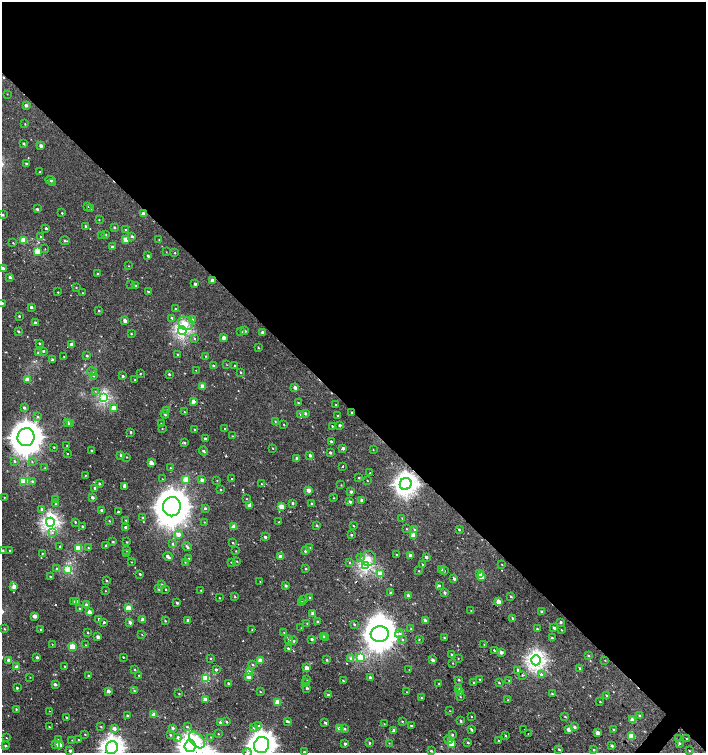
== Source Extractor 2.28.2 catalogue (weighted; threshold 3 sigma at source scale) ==
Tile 3 of 4 x 4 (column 3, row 1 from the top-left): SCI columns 2980-4386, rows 4512-6013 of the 6023 x 6013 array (HDU 1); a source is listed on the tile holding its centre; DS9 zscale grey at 2 x 2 block average (1 PNG px = mean of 2 x 2 image px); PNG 708 x 755 px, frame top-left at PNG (2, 2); each listed source drawn as its Kron ellipse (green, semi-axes under 4 px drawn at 4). Shown black and unused: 55% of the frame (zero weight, under 2 of 3 exposures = <1% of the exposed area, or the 3 px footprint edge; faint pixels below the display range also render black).
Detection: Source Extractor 2.28.2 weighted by HDU 2 'WHT'; one run over the whole footprint, this tile lists its part. Background 0.00103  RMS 0.0032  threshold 0.0145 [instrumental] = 3 sigma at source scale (4.5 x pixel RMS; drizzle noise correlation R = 1.50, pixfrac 1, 0.0396/0.0396 arcsec/px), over >= 5 px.
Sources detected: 463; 1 inside a brighter object's white glare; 9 cosmic-ray / hot-pixel residue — neither listed nor drawn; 2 coinciding with a brighter row at this scale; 2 inside a brighter listed object's ellipse — not listed separately; the other 449 listed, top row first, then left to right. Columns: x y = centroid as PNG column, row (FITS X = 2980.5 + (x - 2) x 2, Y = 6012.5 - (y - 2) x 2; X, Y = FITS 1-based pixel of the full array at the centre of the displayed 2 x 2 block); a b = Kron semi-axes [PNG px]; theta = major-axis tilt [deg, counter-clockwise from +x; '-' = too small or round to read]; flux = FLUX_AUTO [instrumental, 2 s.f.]
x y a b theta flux
7 94 2 2 - 0.28
26 105 2 2 - 2.8
25 124 3 2 - 0.45
24 144 2 2 - 1.5
41 146 2 2 - 2.8
26 163 2 2 - 0.95
40 172 2 2 - 0.68
50 180 5 3 - 1
52 182 2 2 - 1.1
87 206 2 2 - 0.38
91 208 2 2 - 0.59
37 209 2 2 - 1.5
62 213 2 2 - 0.67
143 214 2 2 - 7.7
3 215 2 2 - 1.1
99 219 2 2 - 0.37
86 226 2 2 - 1.3
114 227 2 2 - 1.2
46 228 2 2 - 1.3
125 230 3 2 - 0.49
106 234 2 2 - 0.59
101 235 2 2 - 0.57
132 236 3 2 - 1.2
41 237 2 2 - 0.31
159 239 2 2 - 0.42
23 240 3 3 - 19
126 240 3 2 - 14
65 241 5 2 - 1.2
13 243 2 2 - 0.46
112 247 2 2 - 2
45 249 2 2 - 0.27
37 251 3 3 - 22
166 252 2 2 - 0.29
175 253 2 2 - 0.49
148 256 2 2 - 1.7
129 266 2 2 - 0.29
3 268 2 2 - 3.7
97 273 2 2 - 0.57
10 277 2 2 - 2
212 281 2 2 - 5.9
131 284 2 2 - 0.28
195 284 2 2 - 1.9
135 286 3 2 - 0.48
76 287 2 2 - 0.48
148 291 2 2 - 0.7
58 292 2 2 - 0.44
83 293 2 2 - 0.32
2 303 2 2 - 0.81
31 307 2 2 - 2
175 309 2 2 - 0.84
99 311 2 2 - 0.84
19 316 2 2 - 0.83
172 318 3 2 - 0.96
192 319 3 3 - 1.1
125 320 2 2 - 4.1
35 323 2 2 - 2.2
185 323 8 6 -25 7
18 331 3 2 - 0.91
182 331 4 3 - 140
245 331 2 2 - 2
241 332 2 2 - 2.7
262 332 2 2 - 2.8
131 334 2 2 - 0.78
194 338 3 3 - 0.82
223 338 2 2 - 4.5
40 343 2 2 - 0.93
71 345 2 2 - 4.1
258 347 3 2 - 0.5
43 351 3 2 - 0.75
38 352 2 2 - 1.6
178 355 3 2 - 1.3
87 356 2 2 - 1.1
205 356 2 2 - 0.43
64 357 2 2 - 0.34
52 360 2 2 - 1.6
227 365 2 2 - 0.29
214 366 2 2 - 2.2
235 366 2 2 - 0.52
196 370 2 2 - 1.5
92 372 5 2 - 0.75
240 372 3 2 - 0.51
141 373 2 2 - 1.2
169 374 2 2 - 1.1
94 376 2 2 - 0.46
123 376 2 2 - 1.4
27 380 3 2 - 13
135 380 2 2 - 0.85
203 387 2 2 - 9
295 388 2 2 - 4.6
95 391 3 2 - 0.46
104 398 3 3 - 97
193 401 3 2 - 4.2
298 403 3 2 - 0.67
336 405 2 2 - 0.54
24 408 2 2 - 1.7
114 408 3 2 - 8.2
167 410 3 2 - 1.1
184 412 3 2 - 0.47
305 413 3 2 - 1.7
352 413 2 2 - 1.2
165 414 4 2 - 1.4
301 414 3 3 - 1.2
338 416 2 2 - 0.61
37 417 3 3 - 0.92
275 421 3 2 - 0.48
67 423 4 2 - 3.9
71 423 3 2 - 0.95
161 424 2 2 - 0.87
284 424 2 2 - 0.44
339 425 2 2 - 1.9
332 426 2 2 - 0.54
162 428 2 2 - 0.36
194 429 2 2 - 0.44
225 429 2 2 - 0.75
131 432 2 2 - 0.86
232 436 3 2 - 0.36
26 437 9 8 - 1300
205 439 2 2 - 2.1
331 441 2 2 - 1.1
184 443 3 2 - 1
67 446 2 2 - 0.47
54 447 2 2 - 0.52
273 448 2 2 - 0.49
343 448 2 2 - 2.8
373 450 2 2 - 0.34
91 451 2 2 - 0.54
203 451 4 2 - 1.5
330 452 2 2 - 1.9
67 453 2 2 - 0.59
121 455 2 2 - 1.9
310 455 2 2 - 2.6
127 457 2 2 - 0.39
297 459 2 2 - 4.4
14 461 3 2 - 1
32 462 3 2 - 0.52
151 463 2 2 - 8.8
342 466 2 2 - 3.5
45 468 2 2 - 0.3
170 468 3 2 - 0.43
370 473 2 2 - 0.49
85 475 2 2 - 0.37
359 478 2 2 - 0.7
162 479 3 2 - 0.42
186 479 3 3 - 17
232 479 2 2 - 0.88
202 480 3 2 - 3.1
367 480 2 2 - 0.44
23 481 3 3 - 27
217 481 3 2 - 0.37
33 482 3 2 - 2.8
99 484 2 2 - 1.5
261 484 2 2 - 0.8
406 484 6 5 - 370
341 485 2 2 - 0.34
124 486 3 2 - 1
95 488 3 2 - 1.6
221 490 2 2 - 0.59
308 490 2 2 - 6.6
351 492 2 2 - 2.4
4 497 2 2 - 0.36
92 497 2 2 - 2.9
333 498 3 2 - 0.34
246 499 2 2 - 0.32
55 500 2 2 - 2.3
362 500 2 2 - 2.4
350 502 2 2 - 1.9
292 503 2 2 - 1.7
55 504 2 2 - 1
312 504 3 2 - 1.4
249 505 3 2 - 3.5
172 507 9 9 - 2000
281 507 2 2 - 10
205 508 2 2 - 1.2
42 509 2 2 - 1.9
101 510 2 2 - 1.4
118 512 2 2 - 1.6
143 518 3 3 - 0.84
402 518 3 2 - 0.49
126 520 2 2 - 0.46
109 521 2 2 - 0.48
50 522 4 4 - 200
75 522 2 2 - 0.62
204 522 2 2 - 0.33
279 522 2 2 - 0.46
317 525 3 2 - 0.84
83 526 2 2 - 1.2
353 526 3 2 - 0.54
234 527 2 2 - 9.7
125 528 3 2 - 2
407 529 2 2 - 0.38
415 530 3 3 - 1.9
459 530 3 2 - 0.82
52 532 2 2 - 1.1
178 534 3 3 - 5.4
351 535 3 3 - 0.69
413 535 2 2 - 11
265 537 2 2 - 1.6
113 542 2 2 - 0.76
127 542 3 2 - 0.55
233 542 2 2 - 0.56
173 544 4 2 - 0.76
106 545 2 2 - 0.84
60 547 2 2 - 0.52
187 547 5 2 - 1.3
78 548 3 3 - 30
88 548 2 2 - 0.48
310 548 2 2 - 0.46
2 550 2 2 - 0.87
10 550 2 2 - 0.66
127 551 2 2 - 0.38
236 551 2 2 - 0.39
305 551 3 2 - 1
42 554 2 2 - 0.46
127 554 2 2 - 0.47
396 554 2 2 - 0.47
410 555 2 2 - 4
280 556 2 2 - 4.1
168 557 5 2 - 3.6
426 557 2 2 - 2.3
360 558 4 3 - 1
368 558 8 7 - 5.2
189 559 2 2 - 1
237 561 2 2 - 0.5
131 562 2 2 - 0.33
185 562 3 2 - 0.35
231 562 2 2 - 0.39
349 563 2 2 - 0.36
422 564 2 2 - 0.58
502 564 2 2 - 0.37
366 566 4 3 - 120
56 568 3 2 - 0.5
68 569 3 3 - 47
306 569 2 2 - 0.89
441 569 2 2 - 2
419 571 2 2 - 0.4
444 571 2 2 - 0.54
140 574 2 2 - 0.95
380 574 3 3 - 16
479 574 3 3 - 3.1
50 576 2 2 - 0.62
482 577 3 2 - 13
454 579 2 2 - 2.3
106 580 2 2 - 0.76
260 581 2 2 - 0.29
162 584 3 3 - 1.1
439 585 3 2 - 1.3
14 586 2 2 - 6
285 586 2 2 - 1.7
159 589 2 2 - 2.7
166 589 2 2 - 0.64
201 590 2 2 - 0.51
106 591 2 2 - 0.36
445 592 3 2 - 1.5
390 593 3 2 - 1
408 595 2 2 - 2.1
511 596 2 2 - 0.95
235 597 2 2 - 0.61
309 597 3 2 - 0.5
219 598 2 2 - 0.41
304 600 2 2 - 0.47
73 601 3 3 - 0.89
77 601 2 2 - 1.2
302 602 3 2 - 1.6
498 602 2 2 - 7.1
177 603 2 2 - 1.1
86 605 4 3 - 1.2
128 608 3 2 - 17
80 609 2 2 - 1.1
471 611 2 2 - 0.32
89 612 2 2 - 5.2
542 612 2 2 - 3.8
313 613 2 2 - 4.8
35 616 2 2 - 6
512 618 2 2 - 1.1
99 619 2 2 - 1.3
143 620 2 2 - 5.6
188 620 2 2 - 2.1
425 620 3 2 - 2.3
165 621 2 2 - 0.93
318 621 2 2 - 1.3
104 622 2 2 - 1.3
130 622 3 2 - 2.8
560 622 2 2 - 1.6
307 623 3 2 - 0.42
354 624 3 2 - 0.82
301 628 2 2 - 0.24
554 628 2 2 - 1.7
4 629 2 2 - 0.61
41 629 2 2 - 0.53
252 629 2 2 - 0.39
411 629 3 2 - 0.67
537 629 3 2 - 0.71
561 630 2 2 - 0.45
88 632 2 2 - 0.66
284 633 2 2 - 0.74
142 634 3 2 - 0.34
380 634 9 8 - 1000
399 634 4 3 - 1.4
323 636 3 2 - 0.75
98 637 2 2 - 3.7
325 638 2 2 - 2
444 638 3 2 - 0.73
552 638 2 2 - 1.1
312 639 2 2 - 1.7
419 639 3 2 - 0.46
289 640 3 3 - 1.4
402 640 3 3 - 0.71
294 641 2 2 - 1.3
52 644 2 2 - 0.3
86 645 3 2 - 0.27
484 645 3 2 - 0.41
72 647 3 3 - 26
288 648 2 2 - 1.4
494 650 3 2 - 0.91
501 652 3 2 - 3
452 655 2 2 - 1.1
588 656 3 2 - 0.74
37 657 2 2 - 2.3
123 657 2 2 - 0.64
361 657 3 3 - 44
210 658 3 2 - 0.61
458 658 2 2 - 0.35
351 659 3 3 - 3.8
9 660 2 2 - 5.1
260 660 3 2 - 11
327 660 2 2 - 0.81
433 660 2 2 - 3.5
536 660 5 4 - 220
605 660 2 2 - 0.37
453 663 2 2 - 0.4
253 665 3 2 - 0.65
65 666 2 2 - 0.46
17 667 2 2 - 5.5
307 668 3 2 - 5.2
580 668 3 2 - 0.83
134 669 2 2 - 0.59
216 669 2 2 - 1.6
409 670 2 2 - 0.36
518 670 3 3 - 1.1
249 673 3 3 - 19
541 674 3 2 - 2.3
88 675 2 2 - 1.2
139 675 3 2 - 0.5
522 675 3 2 - 0.55
30 677 2 2 - 0.32
249 677 2 2 - 6.3
370 677 2 2 - 2.1
205 679 3 3 - 37
307 679 2 2 - 0.66
480 679 2 2 - 0.47
458 680 3 2 - 0.62
509 680 3 2 - 0.33
343 681 2 2 - 0.69
228 683 2 2 - 0.95
305 683 3 2 - 0.87
474 683 3 2 - 1.1
499 683 3 2 - 0.68
55 684 2 2 - 2.8
439 684 3 2 - 0.4
17 688 2 2 - 1.1
307 688 2 2 - 1.7
459 688 3 2 - 0.62
108 691 2 2 - 3.3
134 691 2 2 - 1.1
260 691 3 2 - 0.5
459 691 2 2 - 2.6
407 692 2 2 - 0.32
179 694 2 2 - 0.49
552 694 3 2 - 0.86
328 695 2 2 - 2.8
606 695 3 2 - 0.68
460 697 3 2 - 0.46
422 698 2 2 - 0.48
205 699 2 2 - 6.1
508 700 2 2 - 0.4
277 702 3 2 - 15
600 702 2 2 - 0.46
16 709 3 2 - 0.66
50 711 2 2 - 0.34
450 711 2 2 - 0.29
154 714 2 2 - 8.6
127 715 2 2 - 1
471 716 2 2 - 0.36
565 716 2 2 - 0.52
639 716 3 2 - 0.77
67 718 3 2 - 0.84
632 720 2 2 - 8.3
226 721 3 2 - 0.59
287 721 4 2 - 1.4
402 721 2 2 - 0.71
461 721 2 2 - 1.1
221 722 2 2 - 3.3
325 722 3 2 - 1
384 724 2 2 - 0.41
259 726 3 2 - 0.97
411 726 2 2 - 1.6
49 727 2 2 - 0.57
101 727 2 2 - 0.5
187 727 3 3 - 0.7
574 727 3 2 - 1.7
114 728 2 2 - 3.5
173 728 2 2 - 2.5
253 728 3 2 - 0.64
340 729 2 2 - 10
345 729 3 3 - 0.88
471 729 3 2 - 1.6
569 729 2 2 - 8
394 730 2 2 - 2.9
524 730 2 2 - 0.52
613 730 3 2 - 0.83
528 733 2 2 - 1.7
597 733 2 2 - 7
85 734 2 2 - 0.49
218 734 2 2 - 0.4
452 734 3 2 - 1.1
170 735 2 2 - 0.71
505 735 3 2 - 0.62
631 736 3 3 - 17
178 737 3 3 - 1.6
211 737 3 2 - 0.36
6 738 2 2 - 0.46
679 739 2 2 - 0.41
686 739 3 2 - 0.42
59 740 4 3 - 1.1
72 740 2 2 - 0.28
78 740 2 2 - 0.49
197 740 10 6 -48 15
448 740 4 3 - 1.2
499 741 3 2 - 0.82
468 742 3 3 - 0.78
369 743 3 2 - 0.77
389 743 2 2 - 0.34
679 743 4 3 - 1.1
56 744 3 2 - 3.3
345 744 2 2 - 1.9
451 744 3 3 - 18
60 745 3 2 - 3.4
262 745 8 7 - 710
612 745 3 2 - 1.5
5 746 3 3 - 0.98
190 746 6 5 - 390
112 748 6 6 - 380
559 749 3 2 - 0.89
594 750 3 2 - 0.77
70 751 2 2 - 1.9
431 751 3 2 - 0.94
689 751 2 2 - 0.48
248 752 4 3 - 1.8
304 752 2 2 - 1.2
Overlapping masked pixels (flux is a lower limit): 3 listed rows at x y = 212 281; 352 413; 406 484
Isophote crosses this tile's border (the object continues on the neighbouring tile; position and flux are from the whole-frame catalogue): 8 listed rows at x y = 3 268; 2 303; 2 550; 262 745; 190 746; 112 748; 248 752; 304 752